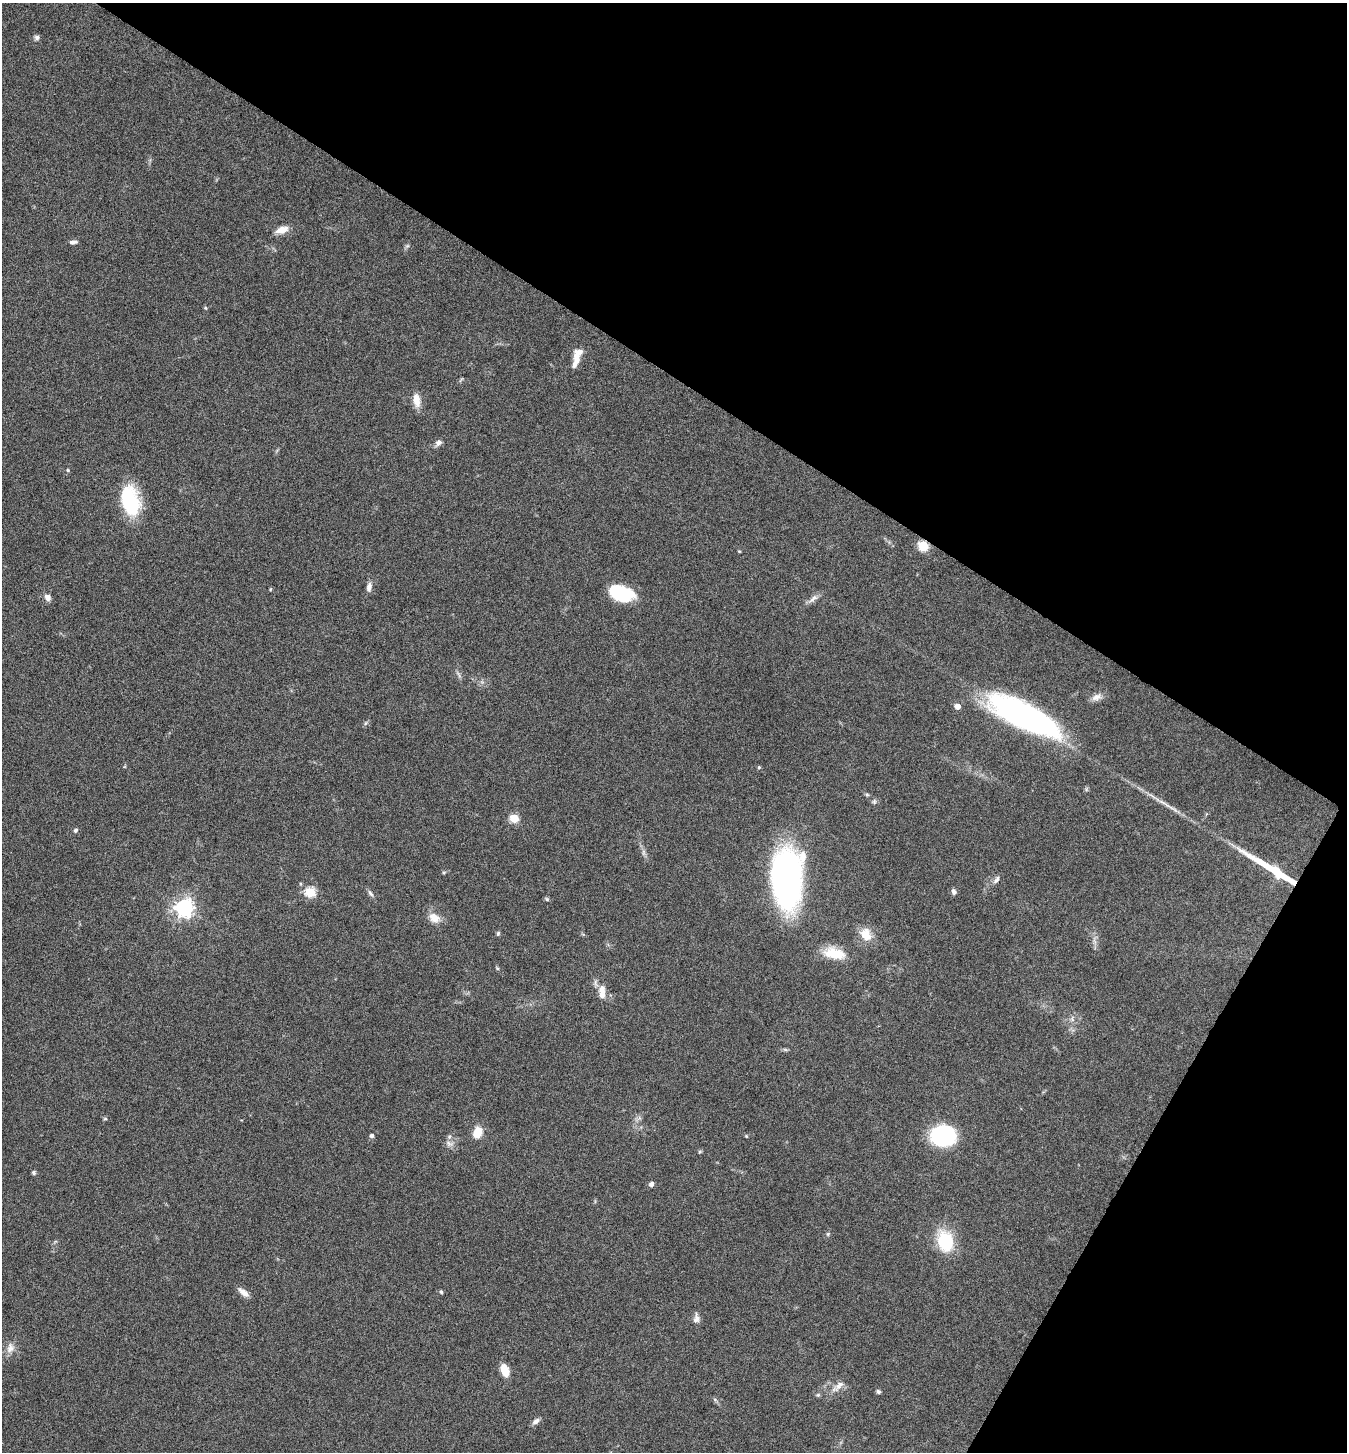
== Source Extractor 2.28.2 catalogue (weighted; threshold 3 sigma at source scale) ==
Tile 8 of 4 x 4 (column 4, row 2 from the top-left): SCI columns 4326-5670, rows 2906-4355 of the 5822 x 5813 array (HDU 1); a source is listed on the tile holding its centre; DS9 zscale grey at full resolution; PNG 1349 x 1454 px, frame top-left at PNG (2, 3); no overlay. Shown black and unused: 32% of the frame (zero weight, under 5 of 9 exposures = <1% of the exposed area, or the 3 px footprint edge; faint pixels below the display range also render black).
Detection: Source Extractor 2.28.2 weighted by HDU 2 'WHT'; one run over the whole footprint, this tile lists its part. Background 0.0706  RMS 0.0042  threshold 0.0172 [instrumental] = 3 sigma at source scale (4.09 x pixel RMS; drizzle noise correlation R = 1.36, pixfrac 0.8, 0.05/0.05 arcsec/px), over >= 5 px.
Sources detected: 65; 1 long thin detection or spike segment (spike, bleed or trail) — not listed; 2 inside a brighter listed object's ellipse — not listed separately; the other 62 listed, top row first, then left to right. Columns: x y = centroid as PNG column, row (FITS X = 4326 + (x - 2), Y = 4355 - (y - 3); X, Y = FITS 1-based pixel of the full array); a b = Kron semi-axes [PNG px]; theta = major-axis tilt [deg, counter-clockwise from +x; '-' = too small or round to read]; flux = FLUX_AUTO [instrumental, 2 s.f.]
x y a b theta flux
37 37 6 6 - 0.97
282 230 16 8 16 3.8
73 242 11 4 4 1.2
407 246 7 4 18 0.63
206 308 5 3 - 0.41
576 360 21 8 84 4.5
416 400 18 8 -82 4.3
438 443 9 7 42 1.7
68 470 5 4 - 0.48
130 501 30 17 -75 30
923 546 5 5 - 28
739 551 4 3 - 0.36
369 587 12 6 81 1.9
270 589 5 3 - 0.36
622 594 23 13 -14 23
48 597 8 6 -50 2.3
813 599 17 6 42 2
1096 697 14 8 25 2.5
957 706 5 4 - 3.6
1024 716 71 21 -27 120
366 723 6 4 70 0.6
759 767 5 4 - 0.47
867 795 6 4 -1 0.53
874 802 7 6 - 0.8
1162 802 14 4 -24 1.9
514 818 5 5 - 18
76 830 6 5 - 0.72
643 852 7 4 72 0.78
444 872 5 3 - 0.44
787 878 43 22 89 170
996 880 12 5 54 1.4
310 892 5 5 - 27
954 892 8 5 -66 1.3
370 893 10 4 -51 1.1
547 899 5 5 - 0.55
184 908 7 7 - 190
434 918 15 10 -30 4.3
498 933 7 5 74 0.61
866 935 16 12 -62 6.5
1094 941 7 4 -71 1.1
834 953 27 12 -10 9.8
602 990 12 10 -75 3.2
785 1049 7 4 -20 0.6
105 1119 5 3 - 0.46
478 1132 12 9 70 6
371 1136 6 5 - 0.75
943 1136 23 18 0 35
449 1143 10 7 -18 1.8
700 1152 5 4 - 0.48
34 1173 6 5 - 0.72
651 1184 6 6 - 1.1
828 1234 6 4 46 0.57
945 1241 23 17 -78 18
243 1292 14 6 -39 2.8
441 1292 5 4 - 0.55
696 1318 14 7 84 1.9
10 1348 14 10 73 3
505 1370 12 7 -72 6.4
838 1386 23 8 42 3.3
878 1391 5 4 - 0.93
715 1400 6 4 -21 0.59
536 1421 10 6 38 1.5
Overlapping masked pixels (flux is a lower limit): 1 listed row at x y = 923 546